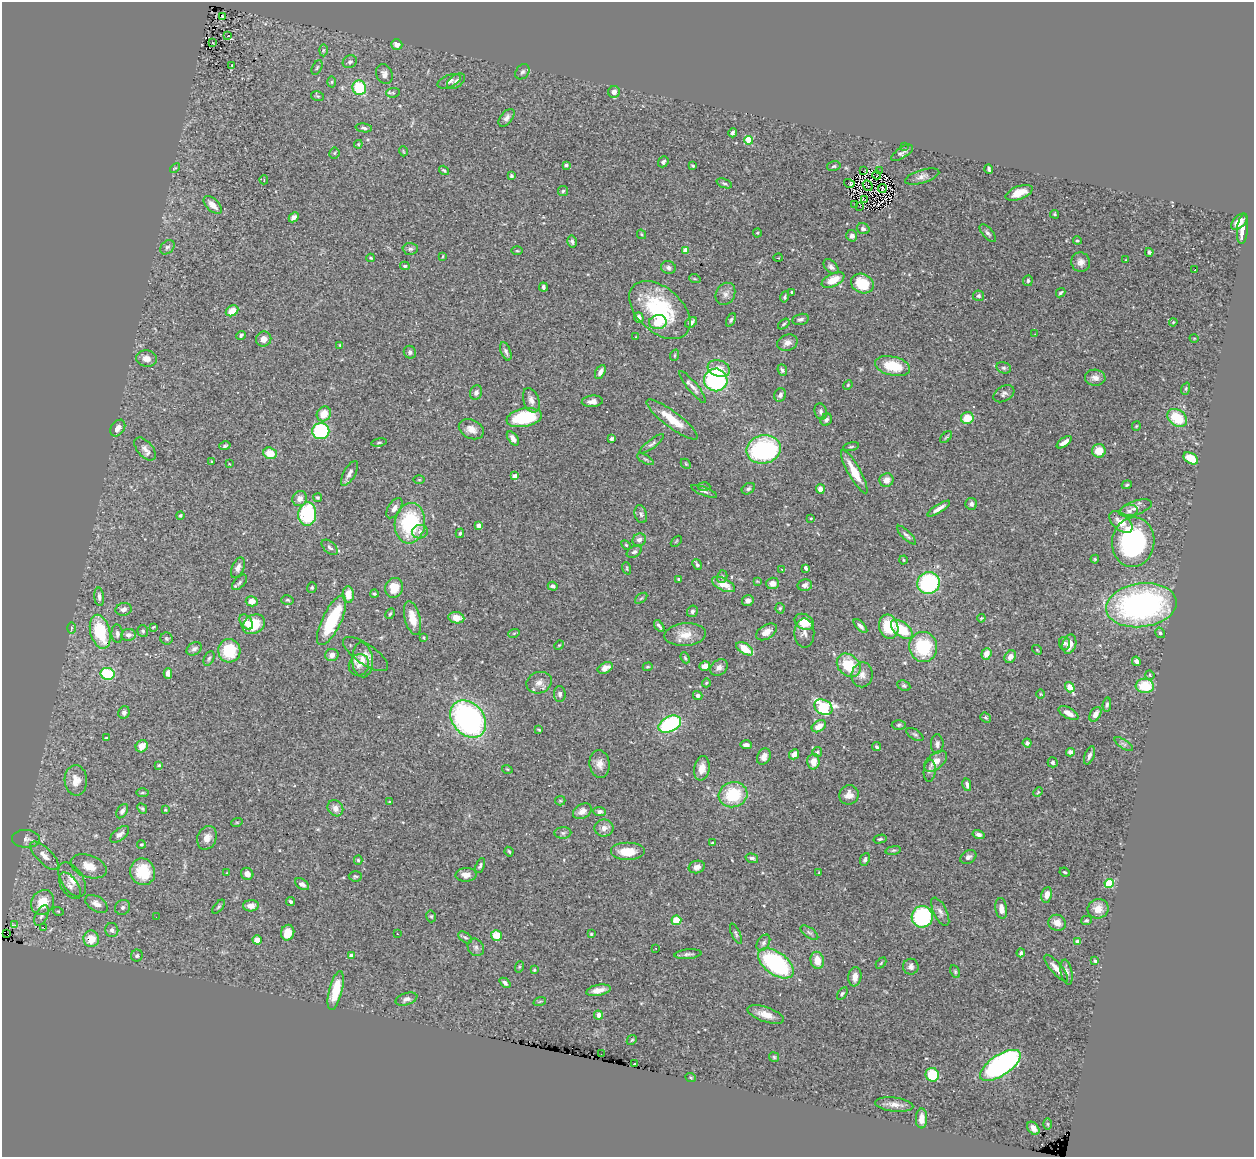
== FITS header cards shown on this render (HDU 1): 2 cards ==
NAXIS1  =                 1252
NAXIS2  =                 1155

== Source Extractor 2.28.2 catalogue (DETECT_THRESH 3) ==
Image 1252 x 1155 px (HDU 1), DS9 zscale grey, 1 PNG px = 1 image px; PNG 1256 x 1159 px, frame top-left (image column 1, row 1155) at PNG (2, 2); each listed source drawn as its Kron ellipse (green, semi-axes under 4 px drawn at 4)
Background 1.3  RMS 0.037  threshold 0.11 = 3 sigma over >= 5 px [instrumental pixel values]
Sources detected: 415; all 415 listed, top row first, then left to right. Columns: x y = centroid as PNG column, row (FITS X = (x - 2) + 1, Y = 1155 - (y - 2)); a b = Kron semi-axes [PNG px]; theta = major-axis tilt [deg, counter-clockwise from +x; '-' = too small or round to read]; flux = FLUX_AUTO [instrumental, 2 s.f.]
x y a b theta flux
222 17 3 3 - 5.6
228 36 3 3 - 23
213 43 3 2 - 1.4
397 44 6 5 - 13
323 50 6 4 88 3.8
350 62 7 6 - 6.4
232 65 2 2 - 1.4
317 67 8 4 63 4.3
522 72 8 6 49 6.7
384 74 10 8 -66 12
449 81 12 6 22 11
456 81 10 6 35 8.8
332 82 5 3 - 3
359 88 7 7 - 110
614 92 6 6 - 10
393 93 7 5 6 4.5
317 96 7 4 -11 3.8
507 118 10 6 51 9.7
364 128 8 4 -7 6
733 133 4 3 - 5.4
749 140 4 4 - 98
358 144 4 4 - 2.6
904 146 2 2 - 20
403 151 5 3 - 2
334 153 5 5 - 3.6
902 153 12 5 33 8.9
663 162 6 4 49 6.6
566 165 4 3 - 5.2
693 166 3 3 - 3
834 166 7 5 15 4
175 168 5 3 - 2.6
989 169 5 3 - 6
444 170 5 3 - 3.5
864 170 2 2 - 1.3
879 171 3 2 - 0.6
877 175 4 2 - 0.21
511 176 4 3 - 3.7
922 176 18 6 17 13
264 180 4 3 - 2.2
724 183 8 4 -20 5.4
849 183 5 3 - 8.1
868 185 6 2 -50 0.061
882 188 4 3 - 0.6
563 191 5 5 - 4.3
1019 193 14 6 21 28
865 200 2 2 - 0.49
213 205 11 6 -44 22
855 205 2 2 - 1.2
860 206 2 2 - 2.3
1055 214 4 3 - 3.2
294 217 5 4 - 10
1239 222 10 6 44 26
863 229 6 5 - 5.8
1242 229 15 5 84 25
757 233 4 4 - 2.4
988 233 11 5 -49 7.2
642 234 5 4 - 3
852 236 6 5 - 9.6
1077 241 4 3 - 3.1
572 242 6 4 -75 6.1
167 247 8 6 43 5.8
410 249 8 6 -1 6.3
686 250 4 4 - 32
517 251 6 4 -1 2.5
1149 252 4 4 - 4.8
443 256 3 2 - 2.1
371 258 4 3 - 2.7
778 258 5 3 - 2
1126 260 4 3 - 1.9
1081 262 10 9 - 15
405 266 5 3 - 3.2
831 267 9 5 -46 7.9
668 268 7 6 - 8.1
1195 269 3 3 - 29
695 279 6 3 -18 2.8
833 280 12 6 25 36
1028 281 5 4 - 5
862 284 12 9 -26 68
543 287 4 3 - 5.8
792 292 3 3 - 2.6
1061 293 5 3 - 3.9
725 294 11 9 60 13
978 296 5 5 - 4.3
785 297 5 4 - 4.4
660 310 36 22 -42 210
232 311 6 5 - 33
639 318 5 5 - 11
800 319 8 5 12 6.8
731 320 7 4 65 4.1
658 322 9 7 8 49
691 322 6 4 33 9
1173 322 4 3 - 2.2
784 324 6 4 37 3.6
1035 334 2 2 - 1.4
241 335 5 3 - 4.5
636 337 3 3 - 1.7
1194 338 4 3 - 1.9
264 339 8 7 - 18
787 343 10 8 22 14
340 345 4 3 - 2.3
506 351 10 5 -68 7.2
410 352 6 6 - 7.3
675 355 6 3 71 2.7
146 359 10 8 -12 16
893 366 18 9 -13 70
1004 368 7 5 -15 4.7
719 369 11 8 -19 26
782 370 6 4 -68 5.7
600 372 7 4 63 12
1095 378 10 8 -5 15
716 380 11 11 - 320
848 385 5 4 - 2.9
693 387 20 5 -51 13
1186 389 6 4 71 3.2
476 393 7 6 - 8.6
1004 394 11 7 31 8.3
780 395 7 5 60 8
531 400 12 7 -70 13
592 401 10 5 5 13
821 412 8 6 -73 6.1
324 414 8 6 56 33
524 418 18 9 10 140
967 418 6 6 - 44
1177 418 11 8 -37 86
672 419 31 8 -37 53
826 420 6 5 - 6.3
1136 426 4 4 - 2.5
118 428 9 6 54 13
471 429 13 9 -27 20
321 431 8 8 - 240
946 437 7 4 44 4
513 438 8 4 -54 13
612 438 4 4 - 4
379 442 8 3 11 3.2
1064 442 9 3 35 14
652 444 15 4 37 7.3
225 446 6 4 16 4.1
851 447 8 3 11 3.3
145 449 14 7 -49 15
763 449 17 14 11 310
1099 451 7 6 - 34
270 453 7 5 -20 37
1191 458 8 5 -31 43
645 459 9 4 -30 4.1
211 461 3 2 - 1.6
229 464 3 2 - 1.9
686 464 6 4 -44 3.2
854 472 24 6 -60 44
349 473 14 5 60 12
515 476 4 4 - 16
419 480 5 3 - 2.3
886 480 7 6 - 22
1127 485 5 4 - 3.5
704 486 6 4 -4 3.7
748 489 7 5 32 5.2
820 489 5 4 - 18
704 491 14 4 -21 6.8
318 498 4 4 - 3.5
300 499 8 7 - 15
971 504 6 6 - 7.2
394 508 11 6 57 14
1135 508 17 7 18 15
939 509 13 4 32 13
1129 511 9 6 8 8.4
307 514 12 9 84 170
641 514 9 6 -74 6.9
180 515 4 4 - 3.6
811 518 3 2 - 1.8
1121 522 13 8 -40 29
410 523 20 15 83 200
479 526 4 4 - 20
420 532 8 6 17 9.9
460 533 5 3 - 3.6
907 535 13 4 -44 6.9
639 540 7 6 - 11
676 541 6 2 45 1.8
1133 542 25 21 83 330
626 545 6 3 -45 2.7
330 547 9 5 -43 6.8
634 552 8 5 30 5.9
1095 559 4 4 - 2.5
903 560 4 3 - 1.9
697 565 6 4 -51 5.1
238 568 11 6 68 10
627 568 6 4 -72 3.1
806 568 4 3 - 5.2
782 569 3 2 - 2.9
722 577 6 5 - 4.7
679 579 3 3 - 3.2
757 581 4 2 - 1.9
239 582 9 5 47 6
773 583 6 5 - 15
929 583 11 10 - 240
723 584 12 6 -25 32
805 585 7 5 11 8.1
553 586 5 4 - 6.2
312 588 5 4 - 3.2
394 588 10 9 - 39
348 594 8 5 -87 32
374 594 4 4 - 4.3
99 597 9 5 -85 8.4
641 598 7 3 37 3.3
287 600 6 4 -15 3.6
252 601 6 5 - 22
748 601 6 5 - 9.8
1141 605 35 22 7 660
780 608 5 4 - 3.7
124 609 8 6 14 9.9
692 611 6 5 - 7.3
390 614 6 4 62 3.4
412 618 17 7 -76 36
456 618 8 5 -9 25
981 618 4 3 - 2.3
332 620 27 9 64 140
246 622 8 5 -55 16
804 622 10 7 -28 50
254 624 12 9 32 76
659 626 6 2 -54 5.1
860 626 9 4 -44 7.3
153 627 4 2 - 2
889 627 12 9 -74 91
71 628 6 4 90 3.1
902 629 13 7 -38 71
143 631 6 5 - 4.4
100 632 17 9 -75 120
766 632 11 7 31 21
514 633 5 3 - 2.6
804 633 14 10 -89 15
1160 633 5 5 - 5.5
117 634 9 6 -86 8.5
128 635 7 6 - 9.8
685 635 21 11 4 36
424 637 3 3 - 2.9
166 639 6 6 - 4.1
1064 643 6 5 - 5.5
1069 644 10 6 74 20
559 645 5 4 - 2.6
923 647 15 14 - 140
194 649 8 6 32 8.5
745 649 9 5 -33 43
1037 650 5 3 - 1.8
229 651 12 11 - 90
366 654 26 10 -34 21
986 654 6 5 - 21
332 655 7 6 - 10
1010 657 6 5 - 14
209 658 7 5 63 5
685 658 6 4 -67 3.2
362 660 17 10 -86 27
1136 661 5 4 - 10
359 665 11 10 - 16
849 665 13 10 -45 78
705 666 5 4 - 19
648 667 5 4 - 3
719 667 9 7 38 11
605 668 8 5 25 19
168 673 5 4 - 12
108 674 7 6 - 130
862 675 12 10 81 18
1150 675 5 4 - 3.2
539 683 13 10 19 18
706 683 4 4 - 2.6
904 686 7 5 -27 4.4
1145 686 9 7 -5 75
1070 687 5 4 - 61
560 694 8 6 -88 6.6
1040 694 4 3 - 1.9
698 695 5 4 - 7
1107 705 7 4 83 5.2
823 707 9 7 -29 230
124 712 6 5 - 6.6
1068 713 11 5 -29 18
1095 714 8 5 59 15
986 717 6 4 -38 3.7
468 719 20 15 -49 580
670 724 12 7 26 240
899 725 7 5 2 4.5
819 726 8 5 32 23
539 729 3 2 - 2.5
915 735 9 5 -33 5.2
106 738 4 3 - 3.4
1027 743 4 4 - 8
937 744 9 6 90 7.7
1124 744 10 4 -33 6.8
746 745 6 3 -2 7.7
142 746 6 5 - 21
877 747 5 4 - 4.2
817 752 5 5 - 3.8
1071 752 4 4 - 12
794 754 5 4 - 14
1089 755 9 4 69 7.9
764 757 8 6 63 15
936 761 13 7 39 23
813 762 8 6 87 23
1053 762 5 5 - 4.7
600 764 14 10 -83 20
159 765 4 4 - 3.2
702 768 12 7 80 23
507 769 5 3 - 2.2
930 771 11 6 85 7.1
76 780 15 11 -87 26
967 785 6 4 -79 7.9
1038 792 5 3 - 2.7
142 793 6 3 1 3
733 795 14 12 14 110
849 795 10 9 - 19
560 801 5 4 - 3.1
390 802 3 3 - 3.1
335 808 8 7 - 15
142 809 5 4 - 3.9
165 810 3 3 - 2
122 811 8 5 59 7.1
582 811 10 7 30 15
600 812 6 4 -4 8.8
237 822 6 3 18 2.3
604 828 9 8 - 15
563 833 8 6 2 5.9
120 834 11 6 39 10
979 835 6 4 -14 9.4
207 838 12 9 66 19
26 839 14 9 -2 15
880 839 6 4 14 3.8
712 843 3 3 - 3.4
141 844 4 3 - 2.7
893 850 8 4 9 3.9
509 852 5 3 - 3.1
627 852 17 9 0 43
44 856 18 7 -45 25
968 857 8 6 30 7.7
752 858 6 4 -17 5.6
865 859 6 4 67 4.6
358 860 4 4 - 3.5
89 866 18 11 -19 30
480 866 8 4 67 5.2
697 867 8 6 15 14
143 872 13 12 - 74
819 872 3 3 - 1.7
1065 872 5 3 - 2.9
227 873 3 2 - 1.6
247 874 6 6 - 11
466 875 10 7 3 16
355 876 6 5 - 4.1
72 880 19 11 -58 30
1109 883 4 4 - 130
302 884 7 5 -34 8.1
70 886 15 8 -56 15
1047 895 8 5 80 17
42 902 13 11 56 56
290 902 4 3 - 3.5
96 904 12 7 -31 17
251 906 8 5 3 15
123 907 8 7 - 6.7
218 907 8 4 51 3.9
1001 908 10 6 -81 17
1098 909 10 9 - 26
58 911 5 3 - 2.4
940 912 15 6 -63 11
41 916 11 6 62 8.7
431 916 6 4 -76 3.6
156 917 2 2 - 37
922 917 11 10 - 270
676 920 5 4 - 65
1086 920 5 3 - 3.5
1057 923 9 8 - 21
15 925 3 2 - 41
44 928 4 2 - 28
112 930 7 6 - 8.1
288 933 8 6 78 32
809 933 10 5 -36 6.6
7 934 2 2 - 110
397 934 3 2 - 5.7
591 934 3 3 - 2.6
736 934 11 4 -66 4.9
496 935 5 5 - 47
465 937 8 5 -38 4.5
91 939 8 8 - 36
257 940 4 4 - 20
1077 942 4 4 - 26
763 943 9 6 58 6.9
476 947 9 7 -57 9.1
655 948 3 2 - 3.5
1021 953 4 4 - 6.4
688 954 13 5 6 8.2
351 955 3 3 - 13
137 956 6 6 - 5.7
817 960 9 6 -78 32
1095 961 3 3 - 4.6
776 963 20 11 -37 320
881 963 6 4 46 3
519 967 6 4 72 3
911 967 8 8 - 9.6
1056 968 17 5 -49 18
534 970 4 4 - 2.5
955 972 7 4 -64 3.8
1067 972 13 5 -79 8.9
855 977 10 6 83 19
505 983 6 4 -42 8.4
336 990 20 6 76 70
598 990 12 5 12 22
842 994 7 4 56 4
406 999 11 6 16 9.8
540 1001 6 4 19 3.1
598 1015 4 4 - 20
766 1015 19 7 -19 26
632 1040 6 4 45 3.3
601 1054 2 2 - 39
774 1057 5 4 - 3.1
634 1064 3 2 - 7.2
1000 1065 23 10 34 520
932 1075 7 6 - 78
691 1078 5 3 - 2.3
894 1104 19 7 -6 18
921 1118 10 5 88 20
1048 1124 6 4 -89 2.9
1033 1128 7 5 -52 14